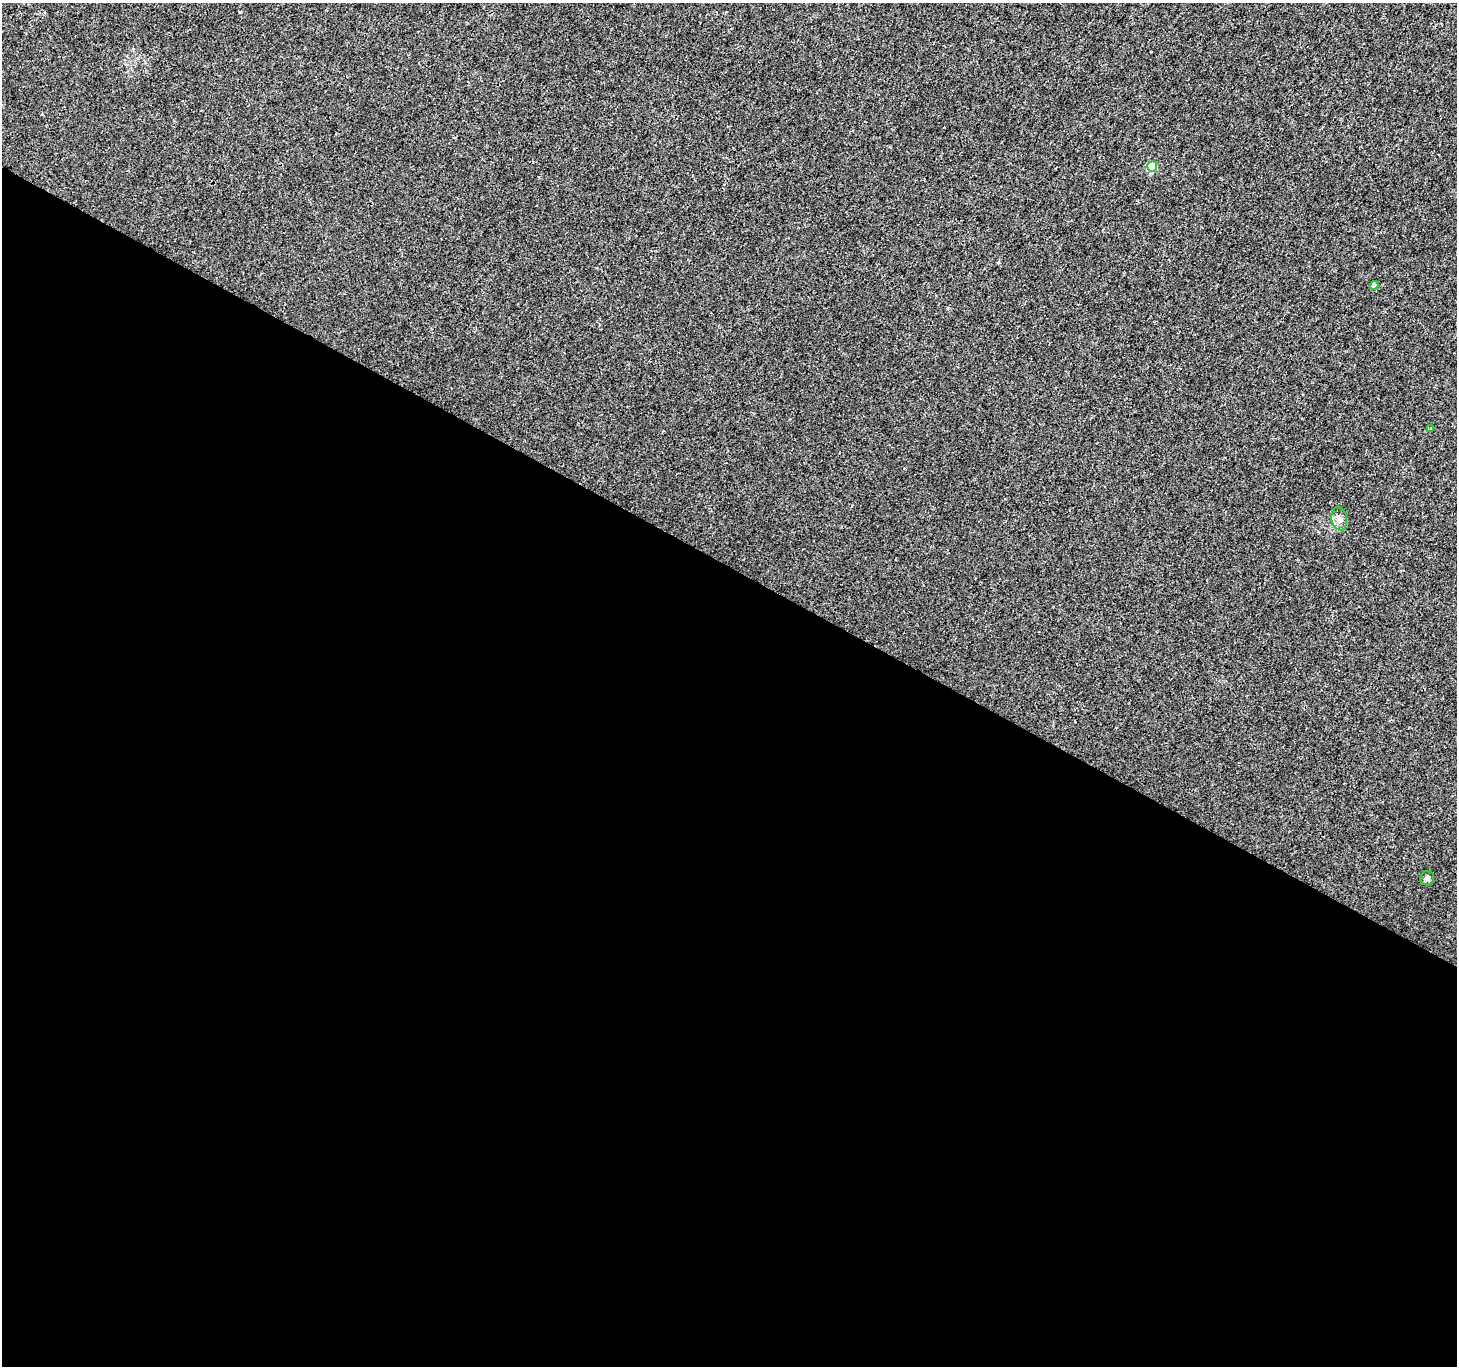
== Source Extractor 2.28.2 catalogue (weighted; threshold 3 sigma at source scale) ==
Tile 14 of 4 x 4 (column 2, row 4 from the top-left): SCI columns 1456-2910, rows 196-1559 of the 5829 x 5912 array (HDU 1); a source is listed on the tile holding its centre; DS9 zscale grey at full resolution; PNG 1459 x 1368 px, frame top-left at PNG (2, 3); each listed source drawn as its Kron ellipse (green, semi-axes under 4 px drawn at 4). Shown black and unused: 59% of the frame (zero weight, under 3 of 4 exposures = <1% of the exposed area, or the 3 px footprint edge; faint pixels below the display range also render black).
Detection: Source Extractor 2.28.2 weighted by HDU 2 'WHT'; one run over the whole footprint, this tile lists its part. Background 0.00177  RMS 0.0021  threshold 0.00935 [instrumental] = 3 sigma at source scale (4.5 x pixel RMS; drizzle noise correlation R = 1.50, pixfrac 1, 0.0396/0.0396 arcsec/px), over >= 5 px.
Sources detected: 5; all 5 listed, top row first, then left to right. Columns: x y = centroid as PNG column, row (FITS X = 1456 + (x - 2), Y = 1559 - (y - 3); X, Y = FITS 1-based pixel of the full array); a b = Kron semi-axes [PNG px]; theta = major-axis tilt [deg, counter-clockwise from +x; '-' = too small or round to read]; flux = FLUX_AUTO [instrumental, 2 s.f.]
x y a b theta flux
1152 166 5 5 - 7.7
1374 285 4 4 - 0.91
1430 429 3 3 - 0.3
1339 519 12 7 -80 1
1427 878 7 7 - 0.57